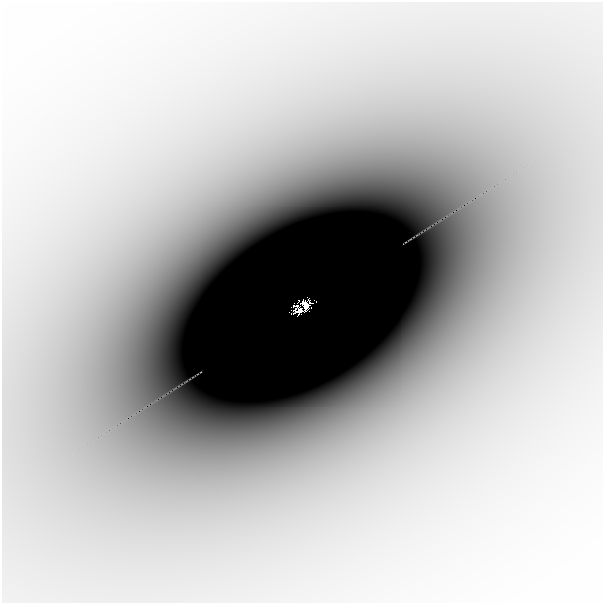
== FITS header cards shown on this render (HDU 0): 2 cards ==
NAXIS1  =                  601
NAXIS2  =                  601

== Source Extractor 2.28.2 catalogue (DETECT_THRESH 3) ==
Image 601 x 601 px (HDU 0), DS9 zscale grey, 1 PNG px = 1 image px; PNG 605 x 605 px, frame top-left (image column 1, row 601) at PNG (2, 2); no overlay
Background -6.21e-05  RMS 1.1e-05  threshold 3.21e-05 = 3 sigma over >= 5 px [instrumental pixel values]
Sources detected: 4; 2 with non-positive FLUX_AUTO (blend fragments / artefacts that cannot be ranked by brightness) are not listed; the other 2 listed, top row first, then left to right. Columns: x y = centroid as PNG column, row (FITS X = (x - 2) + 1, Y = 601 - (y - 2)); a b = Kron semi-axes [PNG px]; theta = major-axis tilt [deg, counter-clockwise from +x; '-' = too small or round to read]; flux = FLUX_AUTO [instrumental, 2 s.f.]
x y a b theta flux
304 307 4 2 - 0.061
299 310 10 4 13 0.015
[2 non-positive-flux detections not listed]